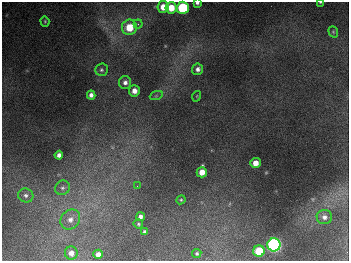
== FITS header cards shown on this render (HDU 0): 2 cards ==
NAXIS1  =                  347
NAXIS2  =                  259

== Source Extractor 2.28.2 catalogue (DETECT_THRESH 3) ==
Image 347 x 259 px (HDU 0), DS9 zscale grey, 1 PNG px = 1 image px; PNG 351 x 263 px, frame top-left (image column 1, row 259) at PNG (2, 2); each listed source drawn as its Kron ellipse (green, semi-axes under 4 px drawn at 4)
Background 672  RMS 51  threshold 153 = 3 sigma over >= 5 px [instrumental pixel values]
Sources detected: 33; all 33 listed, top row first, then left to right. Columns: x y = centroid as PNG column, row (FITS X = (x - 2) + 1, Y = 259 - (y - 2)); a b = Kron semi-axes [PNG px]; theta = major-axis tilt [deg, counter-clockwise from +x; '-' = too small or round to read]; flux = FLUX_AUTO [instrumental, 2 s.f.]
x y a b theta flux
320 2 4 2 - 3.1e+03
197 3 4 3 - 7.0e+03
163 7 6 6 - 4.2e+04
171 8 5 5 - 6.6e+04
183 8 6 6 - 2.6e+05
45 21 5 4 - 4.2e+03
138 24 4 4 - 6.5e+03
129 27 8 7 - 8.3e+04
333 32 6 4 -69 4.7e+03
198 69 6 5 - 1.3e+04
101 70 6 6 - 8.1e+03
125 82 6 6 - 1.4e+04
134 91 5 5 - 2.3e+04
91 95 4 4 - 1.3e+04
156 96 7 4 19 5.7e+03
197 96 5 3 - 3.0e+03
59 155 4 4 - 1.5e+04
255 163 5 5 - 3.5e+04
202 172 5 5 - 3.8e+04
137 186 3 3 - 2.0e+03
62 188 7 7 - 1.1e+04
26 195 7 7 - 1.2e+04
181 200 5 4 - 4.1e+03
140 216 4 4 - 1.2e+04
324 217 8 7 - 1.6e+04
70 219 10 9 - 2.7e+04
138 224 5 4 - 4.7e+03
145 232 4 4 - 9.1e+03
274 245 6 6 - 1.0e+06
259 251 6 5 - 1.2e+05
71 253 6 6 - 2.1e+04
197 253 5 4 - 5.4e+03
98 254 5 4 - 2.1e+04
At the frame edge (FLAGS 8, measured only in part): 2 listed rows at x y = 320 2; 197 3